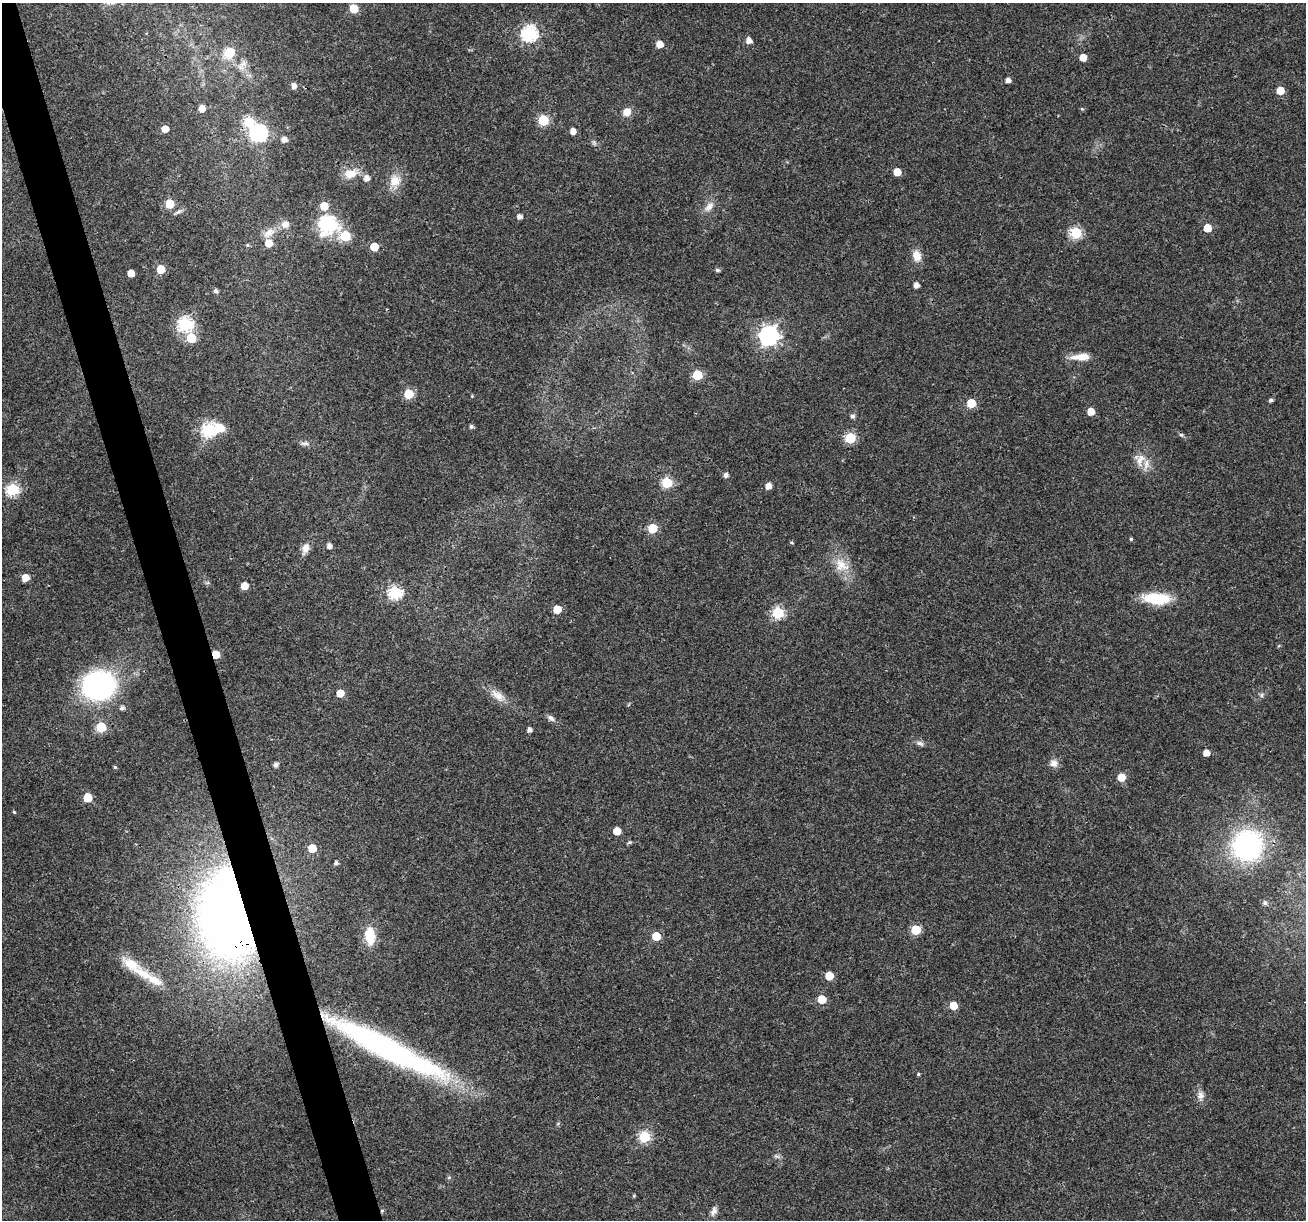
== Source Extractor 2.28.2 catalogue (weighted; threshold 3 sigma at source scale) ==
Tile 11 of 4 x 4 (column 3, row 3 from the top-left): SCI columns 2612-3915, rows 1321-2538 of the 5220 x 5027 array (HDU 1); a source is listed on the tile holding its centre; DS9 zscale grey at full resolution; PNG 1308 x 1222 px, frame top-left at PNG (2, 3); no overlay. Shown black and unused: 3% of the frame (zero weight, under 3 of 4 exposures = <1% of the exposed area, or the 3 px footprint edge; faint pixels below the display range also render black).
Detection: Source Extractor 2.28.2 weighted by HDU 2 'WHT'; one run over the whole footprint, this tile lists its part. Background 0.0215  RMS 0.003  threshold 0.0133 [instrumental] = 3 sigma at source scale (4.5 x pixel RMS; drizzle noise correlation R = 1.50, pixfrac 1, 0.0396/0.0396 arcsec/px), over >= 5 px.
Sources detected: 119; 1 cosmic-ray / hot-pixel residue — not listed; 4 inside a brighter listed object's ellipse — not listed separately; the other 114 listed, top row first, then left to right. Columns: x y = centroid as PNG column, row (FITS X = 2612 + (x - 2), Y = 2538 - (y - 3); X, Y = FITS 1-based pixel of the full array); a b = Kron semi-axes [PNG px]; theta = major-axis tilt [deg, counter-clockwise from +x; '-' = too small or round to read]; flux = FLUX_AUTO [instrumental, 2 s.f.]
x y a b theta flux
354 8 6 5 - 8.1
529 33 7 7 - 64
749 40 5 5 - 1.9
660 44 5 5 - 3.4
230 52 6 6 - 16
1083 57 5 5 - 3.7
243 64 13 8 45 1.8
1008 80 5 4 - 1.4
294 86 5 5 - 1.7
1280 90 5 5 - 5.4
202 108 5 5 - 2.9
1082 109 5 3 - 0.31
627 112 9 8 - 2.9
543 120 6 6 - 19
248 122 6 6 - 14
165 129 5 5 - 3.8
573 131 5 5 - 2.1
258 133 7 7 - 79
284 139 5 5 - 1.8
594 143 8 5 -65 0.64
897 172 5 5 - 4.9
351 173 19 12 14 4.2
366 178 6 6 - 1.9
395 181 17 15 51 4.2
169 204 6 5 - 10
709 207 14 8 44 2.2
519 216 5 5 - 1.3
285 224 11 10 - 2.3
327 225 23 23 - 18
1207 228 5 5 - 5.3
269 233 18 11 34 3.3
1076 233 6 6 - 25
345 236 6 6 - 18
269 243 6 6 - 5
247 245 6 5 - 0.42
374 247 5 5 - 7.3
917 256 12 9 -70 3.4
161 269 5 5 - 7.5
717 270 5 4 - 0.67
131 273 5 5 - 3.6
916 285 4 4 - 1.6
216 291 5 5 - 0.96
185 324 7 7 - 53
769 336 8 7 - 130
191 338 6 5 - 13
1081 357 22 8 3 4
697 375 6 6 - 17
409 394 6 5 - 14
472 396 4 4 - 0.26
1271 400 4 4 - 0.72
971 403 5 5 - 9.7
1091 411 5 5 - 4.5
852 416 6 6 - 0.74
471 426 5 5 - 0.71
219 428 12 9 -23 5.2
209 430 7 6 - 43
850 438 6 6 - 19
305 443 12 5 1 1
1140 460 21 11 69 3.6
726 475 5 5 - 1.2
667 483 6 6 - 22
768 486 5 5 - 2.4
13 489 6 6 - 35
652 528 5 5 - 13
1131 539 4 4 - 0.39
791 542 5 4 - 0.38
329 546 5 4 - 1.4
305 548 10 8 65 2.4
841 565 22 16 -42 6
25 578 6 5 - 3.7
244 586 5 5 - 3.8
395 592 6 6 - 43
1157 598 30 12 -3 12
557 609 5 5 - 6.9
778 613 6 6 - 29
216 654 5 5 - 7.4
99 685 25 22 14 65
340 693 5 5 - 5.2
1262 695 7 5 61 0.65
498 696 22 10 -40 3.7
122 708 5 5 - 0.95
551 718 10 6 -40 1.1
101 727 6 6 - 17
529 730 5 4 - 1.2
920 743 11 6 -18 1
1206 753 5 4 - 2.8
1054 763 10 10 - 1.8
276 765 5 5 - 1.1
115 767 5 4 - 0.34
1121 777 5 5 - 6
87 797 6 5 - 9.8
14 812 4 4 - 0.3
617 831 5 5 - 5.2
1247 845 28 27 - 53
312 848 6 5 - 6.8
336 863 5 5 - 0.84
1265 903 6 6 - 0.81
228 915 57 34 -81 360
915 930 6 6 - 13
370 936 24 13 -86 6.3
656 936 5 5 - 8.8
142 973 34 13 -31 6.9
829 976 5 5 - 6.9
822 999 5 5 - 7.7
953 1006 5 5 - 5.9
387 1048 146 22 -27 94
918 1074 4 4 - 0.37
1200 1096 12 9 86 1.8
644 1137 6 6 - 29
777 1156 9 5 -19 0.72
449 1177 6 4 1 0.38
634 1196 4 3 - 0.34
382 1211 5 4 - 0.45
714 1211 14 7 72 1.4
Overlapping masked pixels (flux is a lower limit): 4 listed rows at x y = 216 654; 228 915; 387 1048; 382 1211